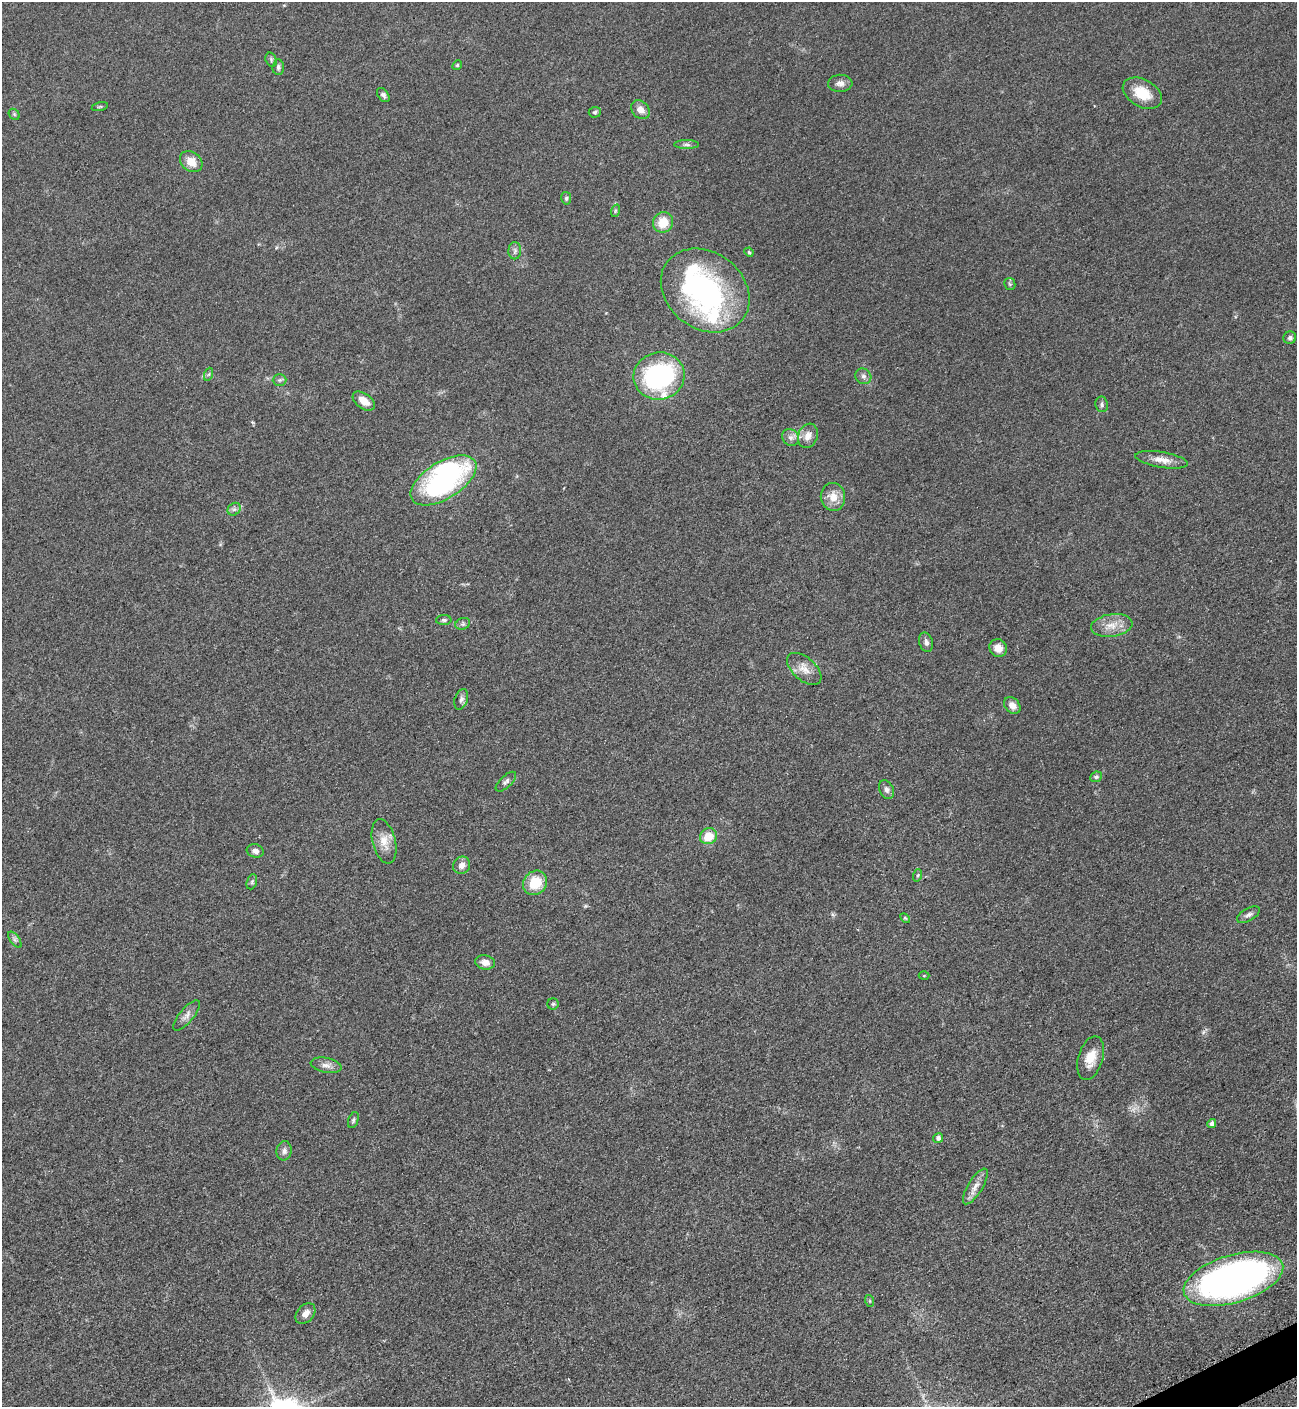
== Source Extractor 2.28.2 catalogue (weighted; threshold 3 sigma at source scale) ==
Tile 6 of 4 x 4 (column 2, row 2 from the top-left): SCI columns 1592-2886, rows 2874-4278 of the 5664 x 5700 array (HDU 1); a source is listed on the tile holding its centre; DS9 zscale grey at full resolution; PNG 1299 x 1409 px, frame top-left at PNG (2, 2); each listed source drawn as its Kron ellipse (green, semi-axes under 4 px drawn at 4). Shown black and unused: <1% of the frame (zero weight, under 3 of 5 exposures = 4% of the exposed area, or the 3 px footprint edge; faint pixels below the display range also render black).
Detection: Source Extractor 2.28.2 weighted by HDU 2 'WHT'; one run over the whole footprint, this tile lists its part. Background 0.0508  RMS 0.006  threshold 0.027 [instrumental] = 3 sigma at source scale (4.5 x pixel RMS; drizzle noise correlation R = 1.50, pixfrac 1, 0.05/0.05 arcsec/px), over >= 5 px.
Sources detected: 71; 1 too faint to see at this stretch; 2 inside a brighter object's white glare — neither listed nor drawn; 1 inside a brighter listed object's ellipse — not listed separately; the other 67 listed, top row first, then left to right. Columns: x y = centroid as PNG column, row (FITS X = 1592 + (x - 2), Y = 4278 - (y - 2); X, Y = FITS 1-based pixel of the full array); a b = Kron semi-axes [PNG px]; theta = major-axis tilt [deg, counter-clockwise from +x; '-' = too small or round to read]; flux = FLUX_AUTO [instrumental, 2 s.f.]
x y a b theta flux
271 60 7 5 -72 1.1
457 65 5 4 - 0.76
278 67 7 6 - 1.4
840 83 12 8 2 3.1
1142 93 21 13 -29 14
383 95 8 5 -54 1.8
100 107 8 3 13 0.76
640 110 10 8 -47 4.5
595 112 6 5 - 1
14 114 6 4 -46 0.88
687 145 12 4 0 1.6
191 162 12 9 -39 7.6
566 198 6 5 - 1
615 211 6 4 72 0.84
663 222 10 10 - 11
515 251 9 6 89 1.8
749 252 5 4 - 0.78
1010 284 6 5 - 0.99
705 290 47 38 -38 110
1290 338 6 6 - 1.5
209 374 7 4 71 0.99
659 376 26 23 14 93
863 376 8 7 - 2.2
280 380 7 5 1 1.2
364 401 12 7 -36 5.7
1102 404 8 6 -81 1.5
808 436 12 9 69 4.8
790 437 9 7 -41 2.7
1162 460 26 7 -9 6.5
443 480 37 18 32 120
833 497 14 12 -81 7.7
234 509 7 6 - 1.6
444 620 8 5 -1 1.2
463 624 7 5 20 1.4
1112 625 21 11 8 8.1
926 642 10 6 -73 2.2
998 648 9 8 - 4.8
804 669 20 11 -41 6.7
461 699 10 6 71 2.1
1012 705 9 7 -47 4.1
1096 777 6 5 - 1.4
506 782 13 6 43 2
886 790 10 7 -66 2.2
708 836 9 7 28 11
384 841 22 11 -76 7.8
255 851 9 6 -17 2.6
462 865 9 8 - 3.4
918 875 6 4 72 0.89
252 882 8 5 71 1.1
535 883 13 11 49 16
1248 915 12 6 29 2.3
905 918 6 3 -44 0.63
15 940 9 4 -54 1.6
485 962 10 7 -11 4.3
924 976 5 3 - 0.52
553 1004 6 5 - 0.95
186 1015 19 7 50 3.6
1091 1058 22 12 73 9.9
326 1065 15 7 -11 3.4
353 1120 8 5 70 1.2
1212 1124 4 4 - 2.1
938 1138 5 4 - 2.2
284 1151 10 7 79 2.4
975 1186 20 7 58 4.8
1233 1279 51 24 17 290
870 1301 6 3 -71 0.67
305 1314 12 8 48 4.3